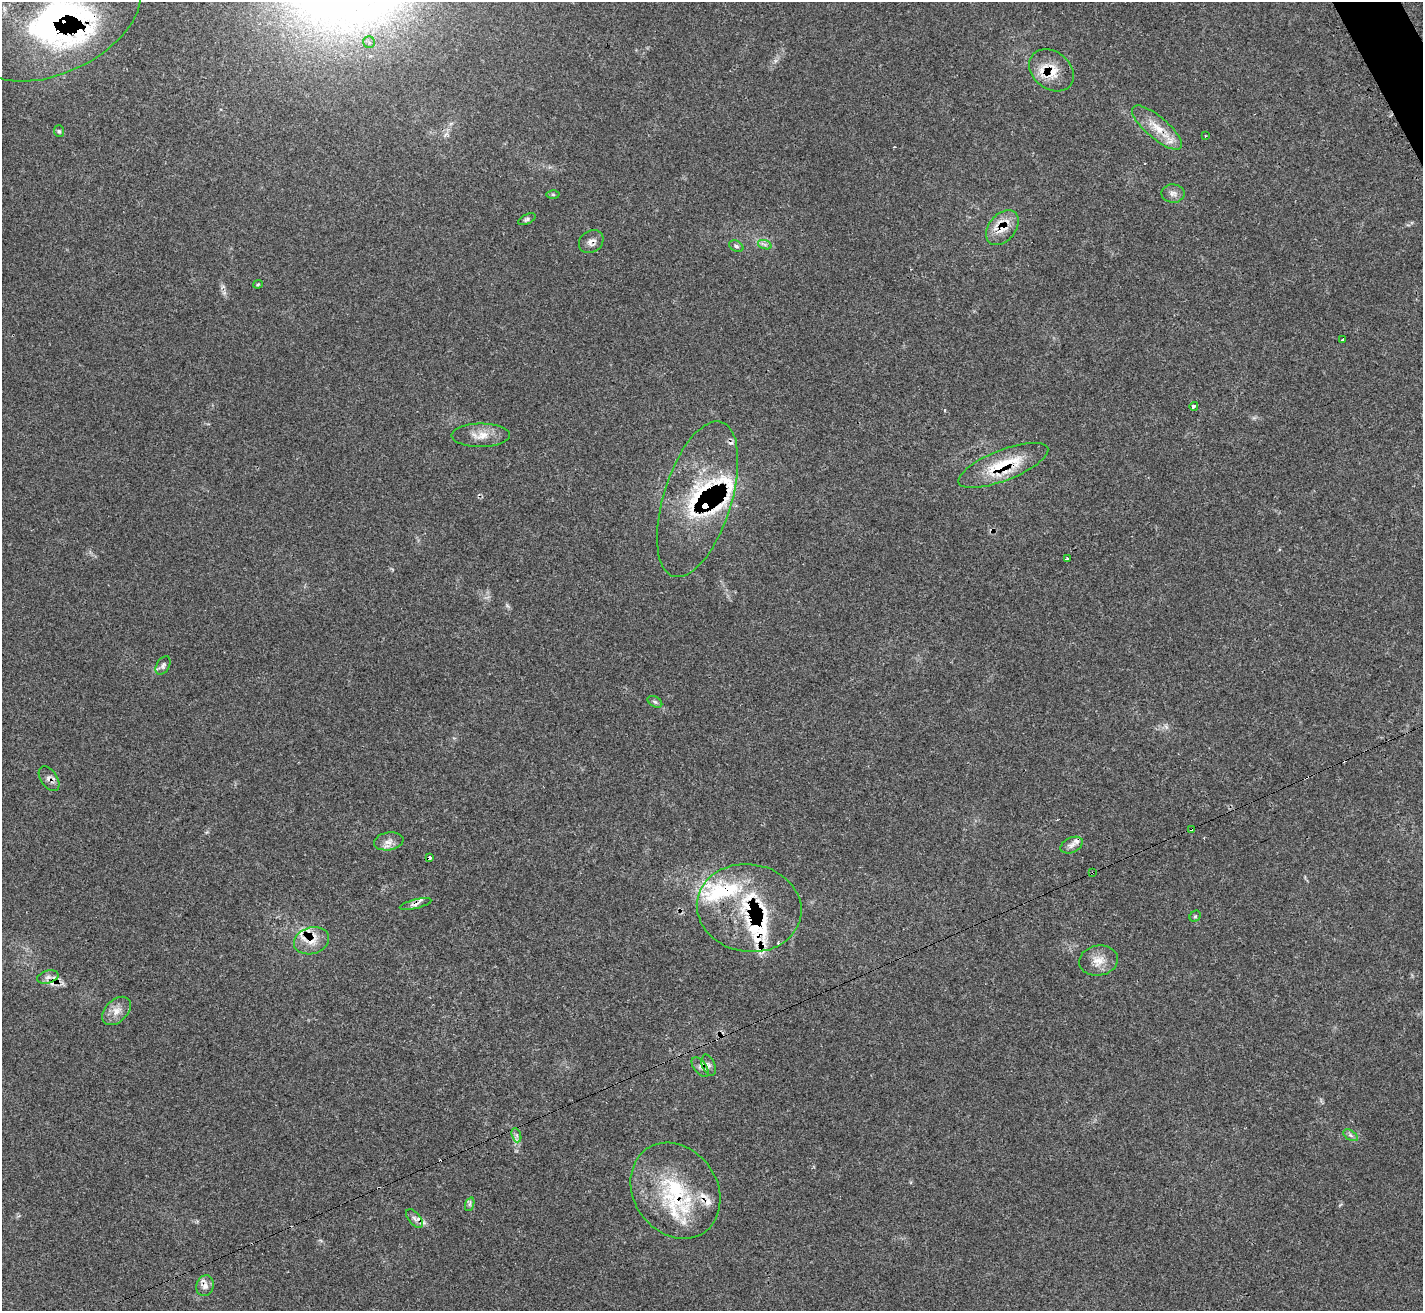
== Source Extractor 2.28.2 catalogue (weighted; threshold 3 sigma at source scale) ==
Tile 10 of 4 x 4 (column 2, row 3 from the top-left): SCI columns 1450-2870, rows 1602-2910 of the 5713 x 5703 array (HDU 1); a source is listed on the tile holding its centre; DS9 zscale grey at full resolution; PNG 1425 x 1313 px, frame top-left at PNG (2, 2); each listed source drawn as its Kron ellipse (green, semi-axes under 4 px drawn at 4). Shown black and unused: <1% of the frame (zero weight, under 3 of 4 exposures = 2% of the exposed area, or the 3 px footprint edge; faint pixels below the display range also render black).
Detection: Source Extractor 2.28.2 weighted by HDU 2 'WHT'; one run over the whole footprint, this tile lists its part. Background 0.0538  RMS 0.0053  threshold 0.0237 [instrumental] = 3 sigma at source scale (4.5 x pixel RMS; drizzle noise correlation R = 1.50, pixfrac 1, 0.05/0.05 arcsec/px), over >= 5 px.
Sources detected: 66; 5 cosmic-ray / hot-pixel residue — neither listed nor drawn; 18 inside a brighter listed object's ellipse — not listed separately; the other 43 listed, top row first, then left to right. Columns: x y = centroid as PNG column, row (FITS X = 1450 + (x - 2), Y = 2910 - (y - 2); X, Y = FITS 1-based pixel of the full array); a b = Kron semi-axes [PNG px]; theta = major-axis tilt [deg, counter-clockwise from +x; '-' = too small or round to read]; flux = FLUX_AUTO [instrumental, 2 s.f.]
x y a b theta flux
55 19 91 53 25 150
369 42 6 5 - 1.4
1051 70 24 18 -38 12
1157 128 31 11 -41 11
59 131 6 5 - 0.83
1205 136 3 2 - 0.96
1173 193 11 9 -1 2.6
553 194 6 4 -1 0.78
527 219 9 4 25 1.2
1002 228 20 13 50 9.8
591 242 13 10 37 3.2
765 245 7 4 -19 1.3
736 246 7 5 -29 1.2
258 284 4 4 - 0.56
1343 339 3 3 - 1.6
1194 406 4 3 - 2.6
481 435 29 11 0 7.5
1003 465 48 15 21 26
697 499 81 34 73 62
1067 559 4 3 - 3.3
163 665 10 6 59 1.6
655 702 8 5 -30 0.99
49 779 14 8 -56 2.7
1191 829 3 3 - 1.1
389 841 15 9 10 3.8
1072 845 12 7 26 2.5
429 858 3 3 - 9.9
1093 872 3 2 - 0.41
416 904 16 4 14 1.9
749 908 52 44 -9 54
1195 916 6 5 - 0.74
311 941 18 13 17 8
1098 961 20 15 11 7.1
48 977 11 6 16 2.4
116 1011 17 11 43 5.3
709 1065 11 6 -69 2.1
700 1067 11 6 -51 2.1
516 1135 7 4 -71 1.3
1350 1135 8 4 -32 1.2
675 1191 51 42 -56 47
470 1204 7 4 71 1.1
415 1219 11 6 -49 2.2
205 1286 10 8 71 3.2
Overlapping masked pixels (flux is a lower limit): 17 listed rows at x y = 55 19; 1051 70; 1002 228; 591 242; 1003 465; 697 499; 49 779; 1191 829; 429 858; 1093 872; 416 904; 749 908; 311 941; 48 977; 675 1191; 415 1219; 205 1286
Isophote crosses this tile's border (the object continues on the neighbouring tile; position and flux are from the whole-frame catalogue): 1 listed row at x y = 55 19